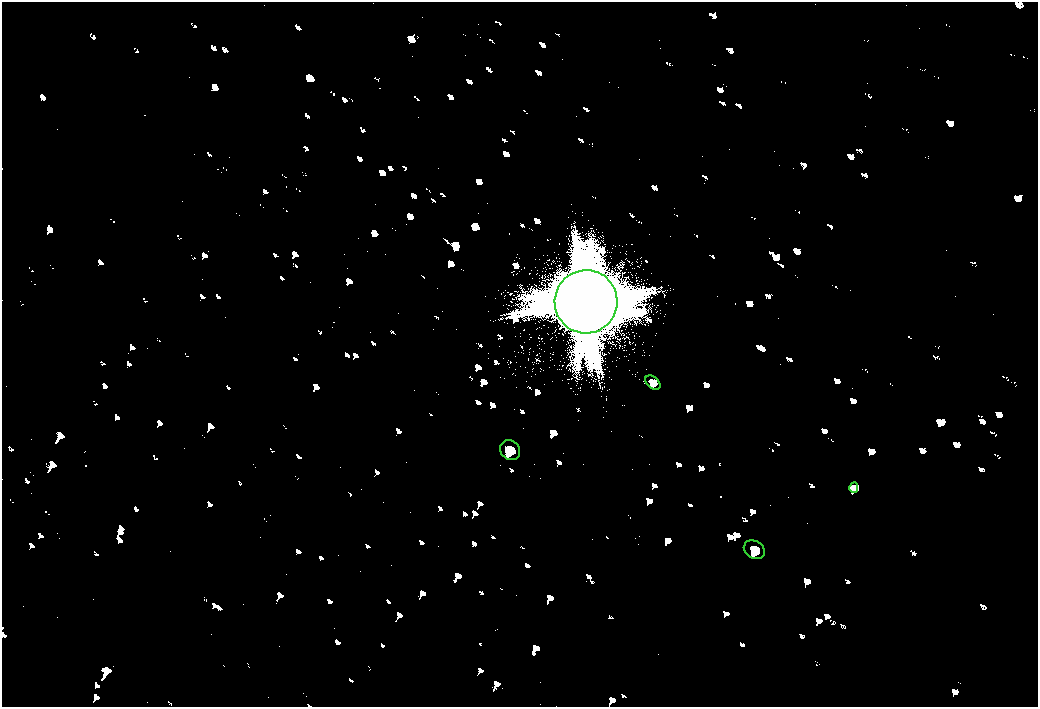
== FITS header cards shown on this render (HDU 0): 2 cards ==
NAXIS1  =                 2072
NAXIS2  =                 1410

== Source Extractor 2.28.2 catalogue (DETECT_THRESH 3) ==
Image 2072 x 1410 px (HDU 0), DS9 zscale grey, zoomed out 1/2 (1 PNG px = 2 x 2 image px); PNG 1040 x 709 px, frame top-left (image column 1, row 1410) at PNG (2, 2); each listed source drawn as its Kron ellipse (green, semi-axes under 4 px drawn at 4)
Background 80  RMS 28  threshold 83.2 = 3 sigma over >= 5 px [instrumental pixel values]
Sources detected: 5; all 5 listed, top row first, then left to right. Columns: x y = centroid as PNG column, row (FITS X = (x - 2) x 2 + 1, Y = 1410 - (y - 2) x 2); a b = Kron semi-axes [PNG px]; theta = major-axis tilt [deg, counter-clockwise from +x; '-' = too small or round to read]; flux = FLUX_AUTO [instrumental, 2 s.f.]
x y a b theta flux
586 302 32 31 - 430000
653 383 9 5 -39 17000
510 450 11 9 -42 36000
854 488 5 4 - 10000
754 550 11 8 -32 36000